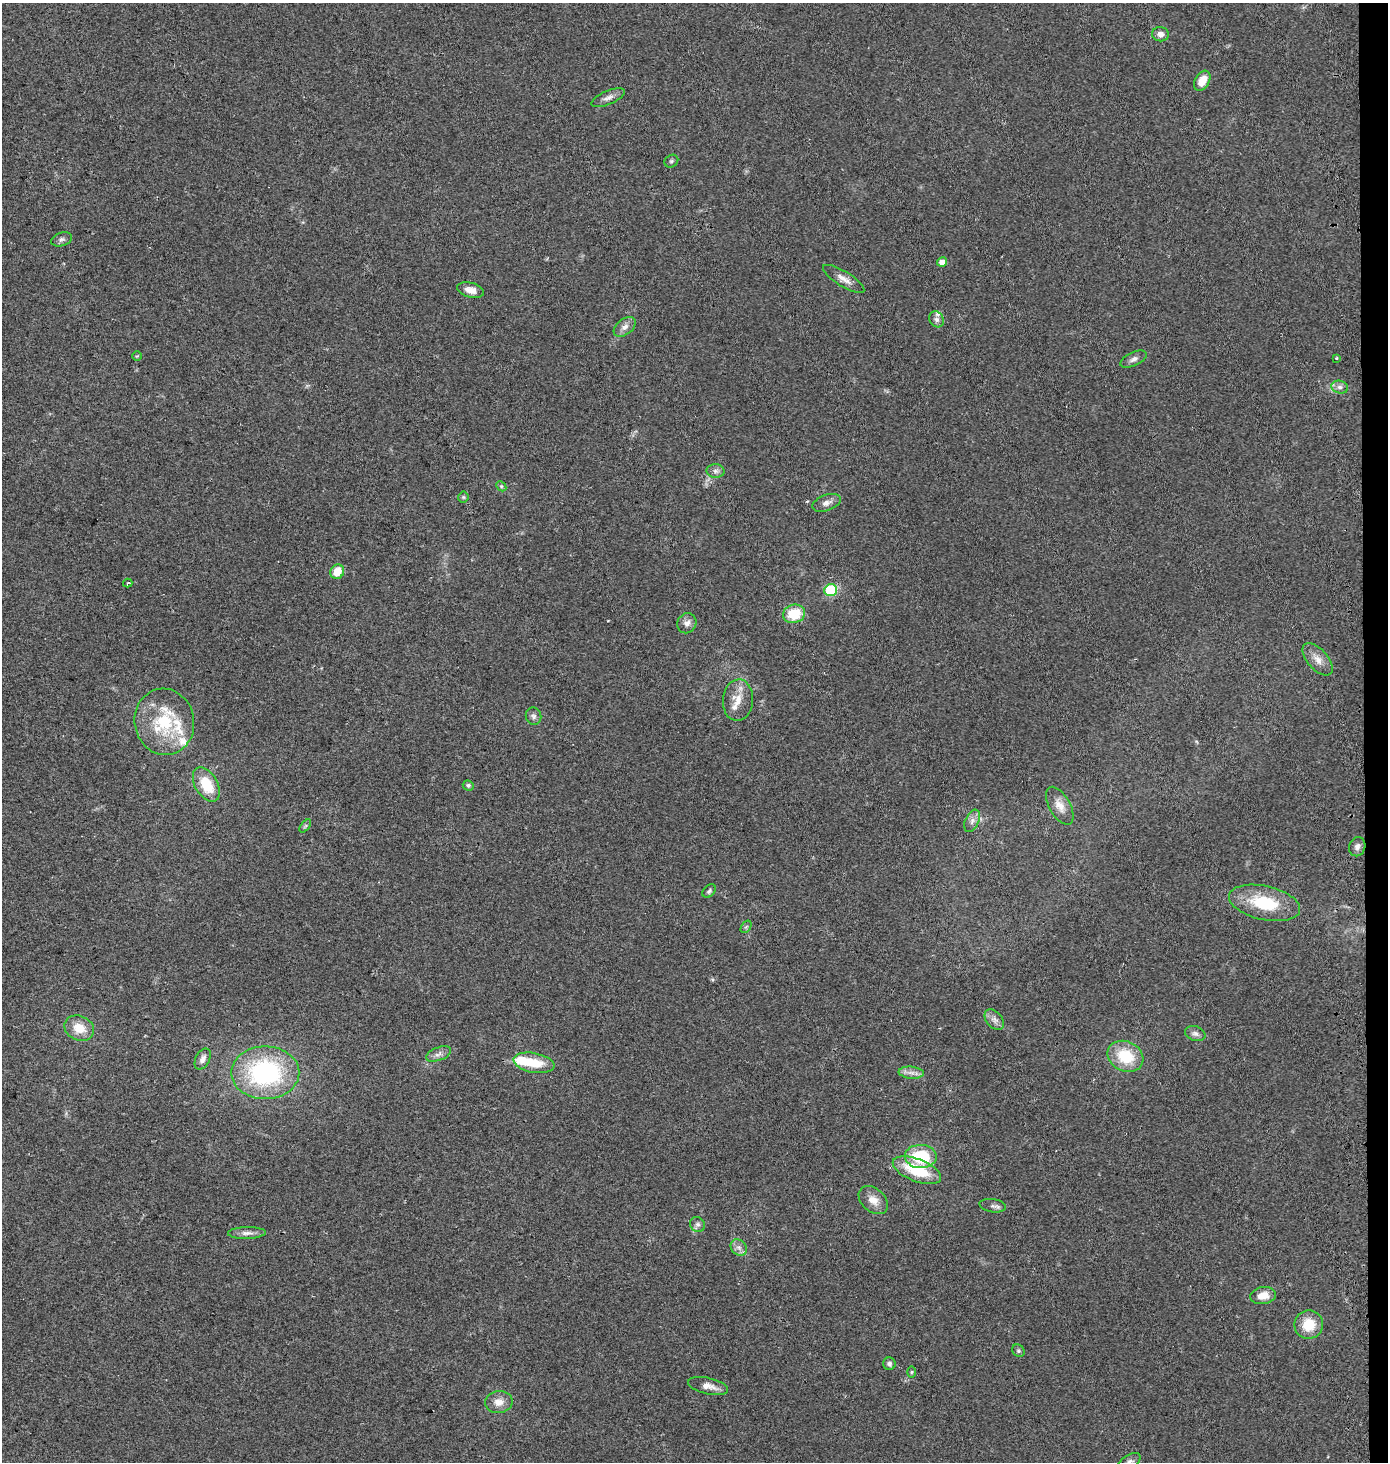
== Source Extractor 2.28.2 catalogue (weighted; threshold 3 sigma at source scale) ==
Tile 6 of 3 x 3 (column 3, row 2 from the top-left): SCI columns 3034-4419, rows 1472-2931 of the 4700 x 4392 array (HDU 1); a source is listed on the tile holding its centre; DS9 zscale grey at full resolution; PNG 1390 x 1464 px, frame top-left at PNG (2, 3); each listed source drawn as its Kron ellipse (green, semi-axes under 4 px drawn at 4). Shown black and unused: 2% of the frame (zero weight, under 2 of 3 exposures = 2% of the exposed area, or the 3 px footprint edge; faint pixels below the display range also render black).
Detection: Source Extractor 2.28.2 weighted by HDU 2 'WHT'; one run over the whole footprint, this tile lists its part. Background 0.0544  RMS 0.0081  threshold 0.0365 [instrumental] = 3 sigma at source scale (4.5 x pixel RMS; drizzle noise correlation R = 1.50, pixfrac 1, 0.0396/0.0396 arcsec/px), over >= 5 px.
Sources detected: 66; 1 inside a brighter object's white glare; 1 cosmic-ray / hot-pixel residue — neither listed nor drawn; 4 inside a brighter listed object's ellipse — not listed separately; the other 60 listed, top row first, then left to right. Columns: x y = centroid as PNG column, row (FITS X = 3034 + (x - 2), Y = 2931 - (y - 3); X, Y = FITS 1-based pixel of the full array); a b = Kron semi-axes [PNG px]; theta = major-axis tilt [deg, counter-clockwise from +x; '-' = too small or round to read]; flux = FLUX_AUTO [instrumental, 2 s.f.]
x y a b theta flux
1161 34 8 7 - 4.5
1202 81 11 7 58 11
608 98 18 7 23 4.4
671 161 7 6 - 1.7
62 239 11 6 17 2.6
942 262 5 4 - 6.2
844 279 24 7 -32 6.8
470 290 13 7 -13 6.1
937 319 8 7 - 2.9
625 327 12 8 37 4.9
137 356 5 4 - 0.84
1336 358 3 2 - 1.1
1134 359 14 6 25 3.7
1340 387 8 6 -15 3
715 471 9 6 -2 3.1
501 486 6 4 -45 1.2
463 497 5 5 - 1.2
827 503 15 8 20 4.7
337 572 7 6 - 15
128 583 5 3 - 1.3
831 590 6 6 - 69
794 614 11 9 14 24
687 623 10 9 - 4.5
1318 659 19 10 -48 8.9
738 700 21 15 86 12
533 716 9 7 -73 2.8
164 722 33 29 -80 50
206 784 19 11 -60 24
468 785 6 5 - 1.7
1060 806 21 10 -60 8.6
972 821 12 6 66 4.3
305 826 8 4 53 1.3
1357 847 10 8 71 3.5
709 891 8 5 46 1.8
1264 903 36 17 -13 40
746 927 7 4 55 1.4
994 1020 12 7 -49 4.3
79 1028 15 12 -24 15
1195 1034 10 7 -18 3.4
439 1054 13 6 21 3.9
1125 1056 18 14 -26 31
203 1059 11 7 61 4.2
534 1063 21 10 -10 20
265 1073 34 26 0 110
911 1073 12 6 -5 4.3
921 1156 16 11 -3 40
917 1170 26 11 -21 36
873 1200 17 11 -43 8.8
993 1206 13 6 -8 3.1
697 1224 8 7 - 2.6
247 1233 19 6 1 4.6
739 1247 9 7 -43 3.7
1263 1296 13 8 9 9.9
1309 1325 14 14 - 19
1018 1351 7 5 -45 1.5
889 1364 6 6 - 2
911 1372 6 4 89 1
708 1386 20 8 -12 7.2
499 1402 14 11 6 8
1129 1462 12 7 32 3.4
Isophote crosses this tile's border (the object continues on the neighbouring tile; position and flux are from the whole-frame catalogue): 1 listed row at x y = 1129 1462